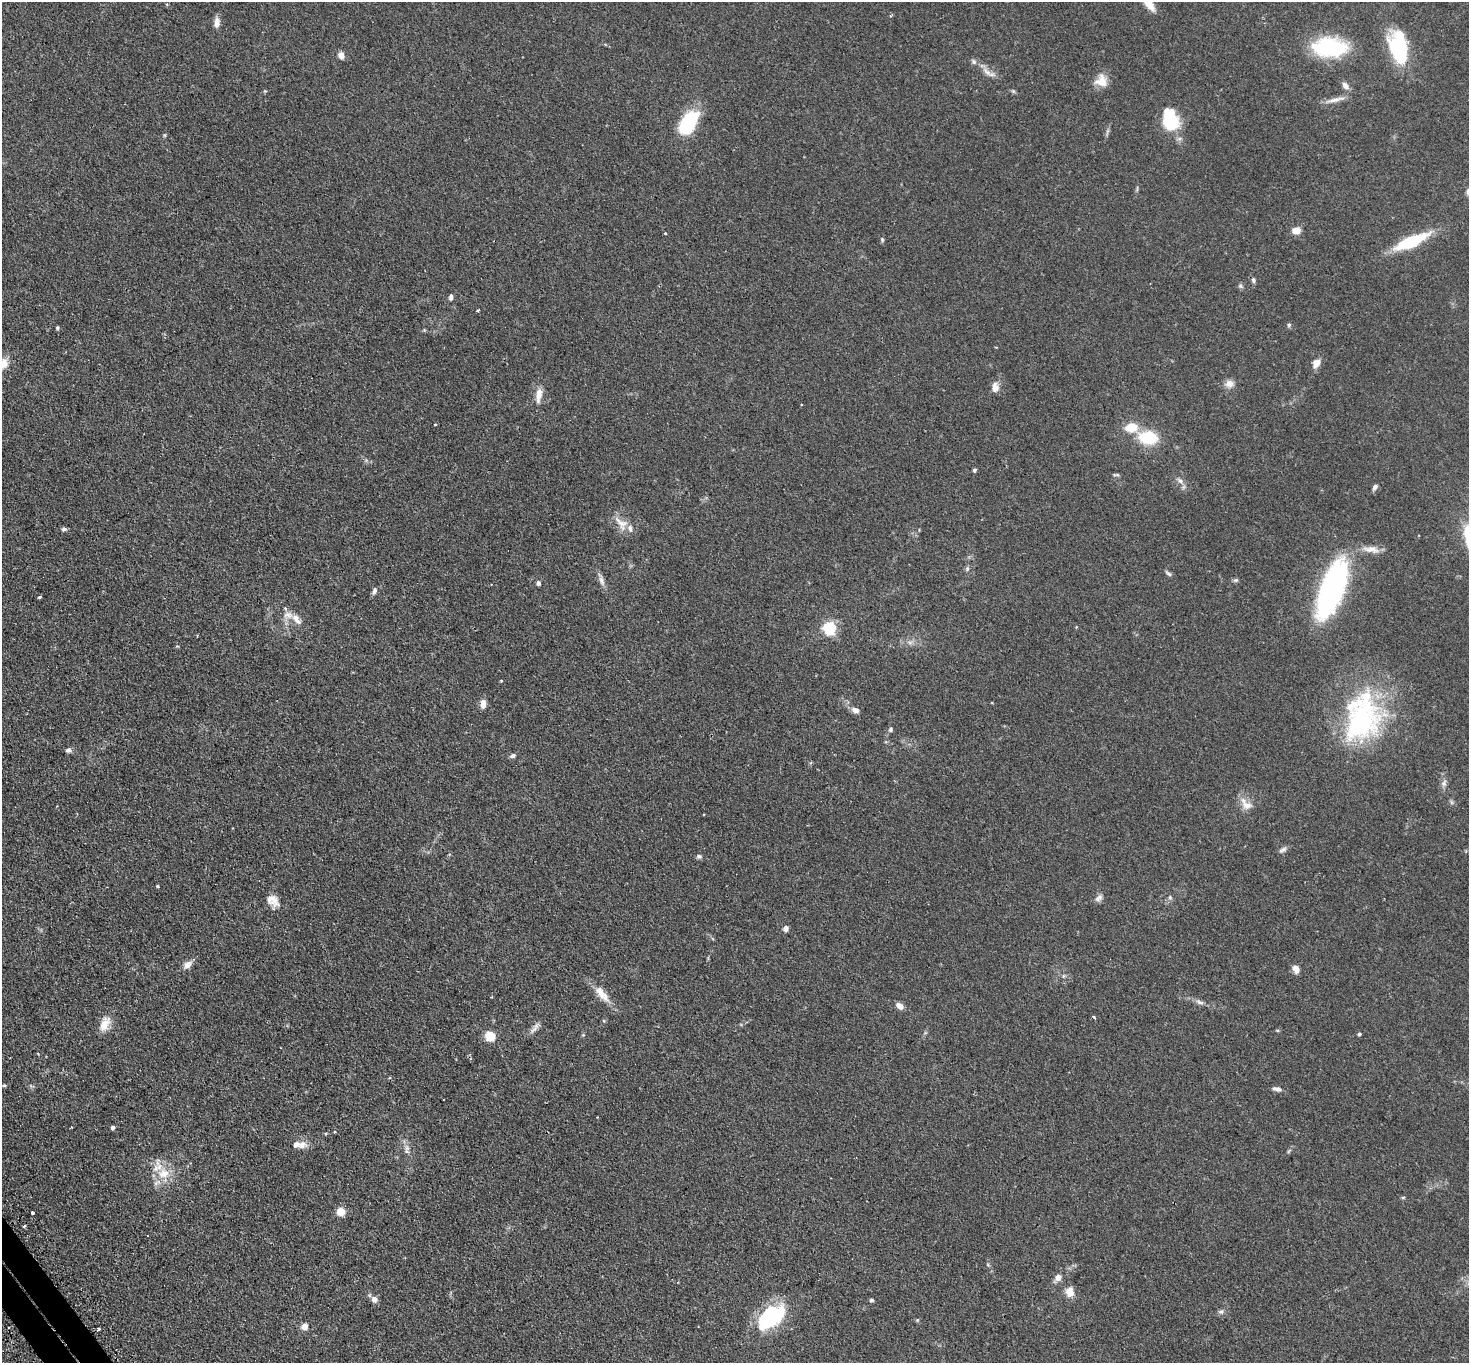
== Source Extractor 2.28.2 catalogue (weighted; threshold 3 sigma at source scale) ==
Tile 7 of 4 x 4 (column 3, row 2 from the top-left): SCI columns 2983-4449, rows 2906-4266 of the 5963 x 5953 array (HDU 1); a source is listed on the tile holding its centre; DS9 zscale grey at full resolution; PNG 1471 x 1365 px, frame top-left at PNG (2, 2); no overlay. Shown black and unused: <1% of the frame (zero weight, under 2 of 3 exposures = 4% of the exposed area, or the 3 px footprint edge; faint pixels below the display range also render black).
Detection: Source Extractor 2.28.2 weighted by HDU 2 'WHT'; one run over the whole footprint, this tile lists its part. Background 0.111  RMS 0.0076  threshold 0.0342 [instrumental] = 3 sigma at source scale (4.5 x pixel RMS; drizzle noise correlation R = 1.50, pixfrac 1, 0.05/0.05 arcsec/px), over >= 5 px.
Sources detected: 116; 1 too faint to see at this stretch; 2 inside a brighter object's white glare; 1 cosmic-ray / hot-pixel residue — not listed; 10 inside a brighter listed object's ellipse — not listed separately; the other 102 listed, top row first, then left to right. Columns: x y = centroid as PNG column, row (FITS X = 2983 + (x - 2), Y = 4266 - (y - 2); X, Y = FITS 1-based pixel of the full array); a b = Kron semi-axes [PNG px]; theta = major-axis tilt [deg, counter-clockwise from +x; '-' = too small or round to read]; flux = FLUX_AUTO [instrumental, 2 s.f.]
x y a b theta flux
1149 4 17 7 -54 11
217 23 13 7 88 4.7
1329 47 41 21 -1 56
1397 49 38 15 -63 48
341 55 8 6 -76 4.3
987 72 19 7 -46 5.7
1101 81 16 14 -89 9.7
1345 86 10 7 -50 3.7
1013 91 6 4 -44 1.1
1335 100 31 5 12 5.5
1169 120 21 17 -75 34
688 122 19 10 55 75
164 135 6 4 89 0.91
1296 230 8 7 - 7.7
665 234 3 3 - 0.96
882 240 6 4 -72 1.1
1411 241 32 10 24 45
1253 280 7 5 -87 1.7
1240 286 8 5 -41 1.5
451 297 8 5 88 2.1
477 310 3 3 - 1.7
1289 325 6 5 - 1.2
57 328 4 4 - 1.1
424 330 5 4 - 0.79
996 347 4 3 - 0.52
1316 363 14 9 56 5.1
3 364 15 10 67 7.9
1229 384 12 10 3 5.2
995 387 10 7 90 6
539 395 19 8 81 7.6
435 424 3 2 - 1.3
1131 427 12 9 7 16
1148 437 18 13 -6 34
974 470 5 4 - 1.4
1117 475 7 4 -1 1.1
1180 480 12 6 -30 3.3
1375 487 7 5 56 2.4
621 523 24 13 -49 9.5
64 529 7 6 - 1.6
1371 549 24 9 -8 7.8
967 569 7 5 75 1.5
1168 573 10 5 -37 1.7
601 580 20 6 -73 4.1
1236 580 7 5 1 1.4
538 583 6 5 - 1.7
1332 589 40 15 69 270
374 591 10 5 70 2.3
39 597 3 3 - 2.2
297 619 18 8 -49 6.4
829 628 6 6 - 120
910 642 9 5 -19 2.6
501 681 4 3 - 0.75
483 704 9 6 90 5.6
855 710 9 7 -27 4
1362 721 55 45 59 120
890 730 6 5 - 1.4
68 750 7 6 - 2.1
513 756 8 5 24 1.9
1444 783 10 7 74 3
1451 802 7 4 -71 1.2
1246 805 15 11 -13 7.3
1283 850 12 6 32 2.4
699 856 7 6 - 1.7
157 886 4 3 - 0.78
1170 897 6 5 - 1.3
1099 898 12 7 47 3.1
273 901 18 12 -54 8.2
786 928 7 6 - 2.7
188 965 11 7 38 5.6
1295 968 9 7 54 2.9
1063 976 6 4 48 1.2
602 994 29 10 -49 11
491 997 3 3 - 0.64
1199 1002 13 6 -18 3
900 1006 9 6 -41 4.6
1093 1017 3 3 - 4.5
105 1024 21 12 68 9.7
535 1027 20 6 53 3.8
1359 1034 4 3 - 1.4
583 1035 5 4 - 0.81
490 1036 6 5 - 35
4 1085 6 4 4 1
1277 1089 11 5 -14 3.1
71 1127 4 2 - 0.52
113 1128 4 4 - 2.4
302 1145 13 10 35 5.4
407 1148 9 6 -64 3.3
1289 1151 7 4 53 1.2
163 1173 18 16 -6 16
1403 1198 6 3 2 0.81
341 1211 7 7 - 11
33 1213 3 3 - 3
24 1226 3 3 - 1.4
1058 1277 7 6 - 6.2
1070 1292 11 9 -83 7.5
374 1299 8 7 - 4.1
871 1300 4 4 - 1.3
1221 1312 8 6 10 2.1
771 1317 32 18 40 62
917 1320 5 5 - 0.89
305 1326 7 6 - 5.3
98 1329 3 3 - 1.3
Isophote crosses this tile's border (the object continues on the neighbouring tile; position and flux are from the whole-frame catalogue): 2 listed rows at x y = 1149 4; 3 364